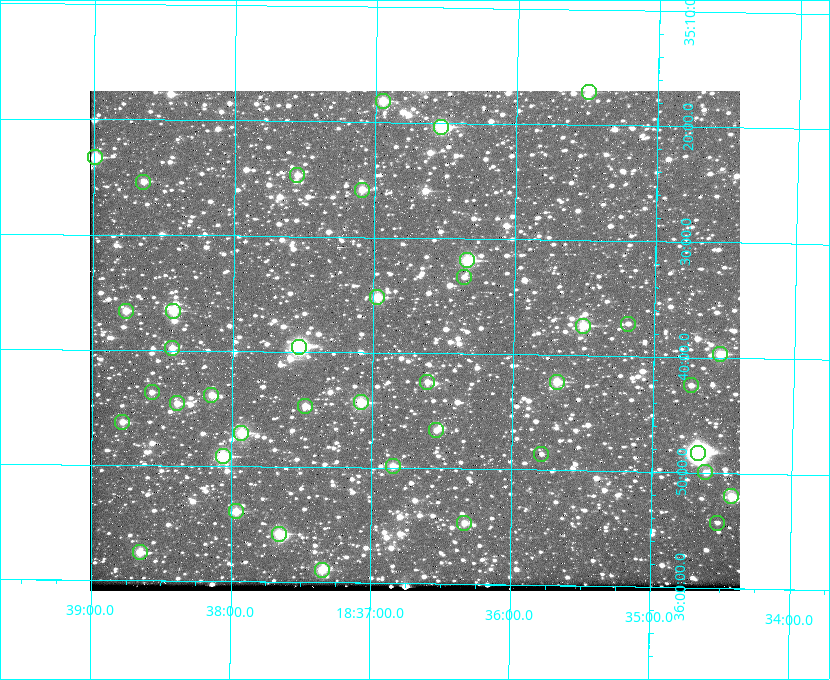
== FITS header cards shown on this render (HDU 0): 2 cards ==
NAXIS1  =                  650 / Width of table row in bytes
NAXIS2  =                  500 / Number of rows in table

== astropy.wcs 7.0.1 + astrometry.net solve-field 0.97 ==
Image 650 x 500 px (HDU 0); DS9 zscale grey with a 90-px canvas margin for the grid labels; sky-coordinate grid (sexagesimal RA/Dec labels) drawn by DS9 from the SOLVED WCS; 40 Tycho-2 reference stars matched to detected sources circled (green)
Header WCS: none
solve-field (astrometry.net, Tycho-2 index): SOLVED blind (the file carries no WCS)
Solved WCS: RA---TAN-SIP/DEC--TAN-SIP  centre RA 18:36:42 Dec +35:39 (279.18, +35.65 deg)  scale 5.21 arcsec/px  FOV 56.4' x 43.4'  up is +179 deg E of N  parity flipped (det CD > 0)
(file carries no celestial WCS; the grid is the blind solution)
Tycho-2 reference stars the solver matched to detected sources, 40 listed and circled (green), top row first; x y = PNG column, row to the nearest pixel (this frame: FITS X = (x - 93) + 1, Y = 500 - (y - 91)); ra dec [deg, ICRS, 3 dp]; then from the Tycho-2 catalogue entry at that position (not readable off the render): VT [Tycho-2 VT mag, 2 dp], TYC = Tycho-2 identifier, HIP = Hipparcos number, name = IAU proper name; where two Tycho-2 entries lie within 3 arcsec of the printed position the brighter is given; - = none
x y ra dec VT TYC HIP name
592 92 278.873 +35.286 11.83 2632-1249-1 - -
386 101 279.238 +35.303 11.12 2645-808-1 - -
444 127 279.134 +35.339 9.91 2645-980-1 - -
98 157 279.747 +35.388 10.29 2645-648-1 - -
300 175 279.388 +35.411 11.24 2645-612-1 - -
146 182 279.661 +35.423 11.63 2645-537-1 - -
365 190 279.273 +35.431 11.09 2645-464-1 - -
470 260 279.085 +35.532 9.84 2645-710-1 - -
467 277 279.089 +35.556 12.25 2645-664-1 - -
380 297 279.243 +35.587 11.11 2645-606-1 - -
129 311 279.691 +35.610 11.17 2645-563-1 - -
176 311 279.606 +35.610 10.50 2645-565-1 - -
631 324 278.797 +35.620 11.98 2632-1285-1 - -
586 326 278.877 +35.623 10.37 2632-1282-1 - -
302 347 279.382 +35.660 8.88 2649-136-1 91311 -
175 348 279.608 +35.663 11.57 2649-139-1 - -
723 354 278.632 +35.662 10.68 2636-195-1 - -
430 382 279.153 +35.708 11.59 2649-53-1 - -
560 382 278.922 +35.705 10.37 2636-96-1 - -
694 385 278.683 +35.707 11.93 2636-92-1 - -
155 392 279.644 +35.727 11.73 2649-34-1 - -
214 395 279.537 +35.731 11.00 2649-31-1 - -
364 402 279.271 +35.739 10.27 2649-22-1 - -
180 403 279.598 +35.743 11.39 2649-19-1 - -
308 406 279.370 +35.745 11.39 2649-20-1 - -
125 422 279.695 +35.771 11.56 2649-1228-1 - -
439 430 279.136 +35.778 11.49 2649-1247-1 - -
244 433 279.483 +35.786 9.96 2649-1276-1 - -
701 453 278.667 +35.805 7.78 2636-68-1 91080 -
544 454 278.947 +35.810 12.41 2636-73-1 - -
226 456 279.516 +35.819 10.07 2649-1464-1 - -
396 466 279.212 +35.831 10.99 2649-1529-1 - -
708 472 278.654 +35.833 11.29 2636-133-1 - -
734 496 278.608 +35.867 11.60 2636-246-1 - -
239 511 279.492 +35.899 10.86 2649-1492-1 - -
467 523 279.083 +35.912 11.42 2649-1448-1 - -
720 523 278.632 +35.905 12.27 2636-371-1 - -
282 534 279.414 +35.931 10.32 2649-1381-1 - -
143 552 279.662 +35.960 11.12 2649-1270-1 - -
325 570 279.337 +35.982 10.50 2649-1232-1 - -